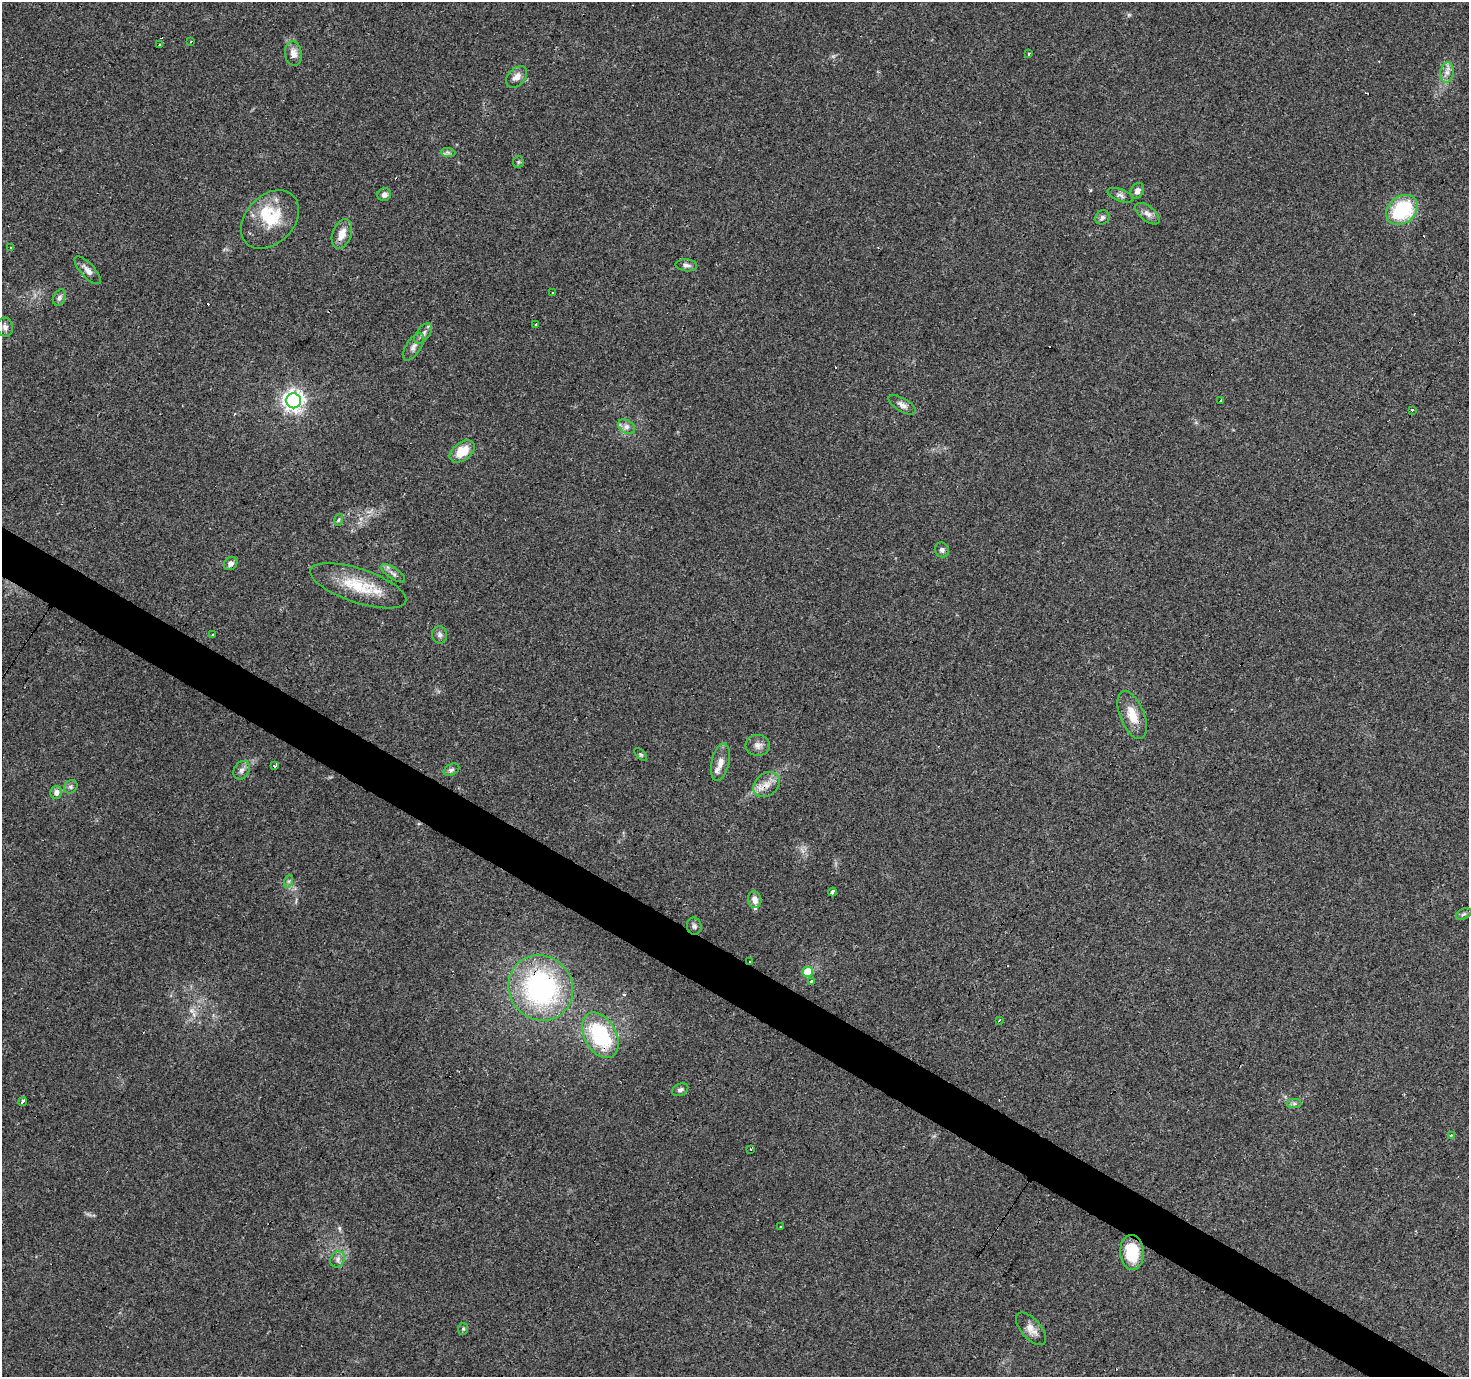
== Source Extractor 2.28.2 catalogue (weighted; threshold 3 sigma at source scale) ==
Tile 6 of 4 x 4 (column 2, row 2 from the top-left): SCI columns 1471-2937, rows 3005-4379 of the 5871 x 5941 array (HDU 1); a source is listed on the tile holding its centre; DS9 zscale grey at full resolution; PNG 1471 x 1379 px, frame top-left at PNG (2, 2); each listed source drawn as its Kron ellipse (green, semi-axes under 4 px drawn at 4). Shown black and unused: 3% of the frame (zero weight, under 3 of 4 exposures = <1% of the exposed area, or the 3 px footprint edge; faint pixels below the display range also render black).
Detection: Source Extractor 2.28.2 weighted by HDU 2 'WHT'; one run over the whole footprint, this tile lists its part. Background 0.0408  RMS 0.0038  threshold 0.017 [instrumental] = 3 sigma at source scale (4.5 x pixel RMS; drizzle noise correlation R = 1.50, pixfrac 1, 0.0396/0.0396 arcsec/px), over >= 5 px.
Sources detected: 84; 1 inside a brighter object's white glare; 13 cosmic-ray / hot-pixel residue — neither listed nor drawn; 1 inside a brighter listed object's ellipse — not listed separately; the other 69 listed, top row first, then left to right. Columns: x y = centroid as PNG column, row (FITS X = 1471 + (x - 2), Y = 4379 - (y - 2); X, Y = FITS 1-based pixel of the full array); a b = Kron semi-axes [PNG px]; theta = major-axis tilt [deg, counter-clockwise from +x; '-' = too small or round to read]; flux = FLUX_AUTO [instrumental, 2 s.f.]
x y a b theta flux
191 42 3 2 - 0.69
159 45 3 2 - 0.82
293 53 12 8 -82 2.9
1029 54 3 3 - 1
1447 72 10 6 81 2
517 77 12 8 45 2.5
448 152 7 4 -1 0.79
518 162 6 5 - 0.63
1137 191 8 6 59 1.6
384 195 7 6 - 1.6
1120 195 13 6 -20 1.3
1402 210 17 13 38 28
1147 214 14 7 -39 2.1
1102 217 7 7 - 1.2
270 219 33 24 46 16
342 234 15 9 70 4.2
11 248 3 3 - 1.2
686 265 11 6 -4 1.5
88 270 18 6 -47 2.4
553 293 3 2 - 0.44
59 298 8 6 64 1.1
536 324 3 2 - 0.62
5 327 9 8 - 1.5
423 333 12 6 51 1.7
413 347 15 7 57 2.1
294 401 7 7 - 220
1220 401 3 2 - 0.54
902 405 15 6 -30 1.9
1412 410 3 2 - 1
626 427 9 6 -30 1.8
462 451 14 9 37 7.4
338 520 6 4 70 0.56
942 550 8 7 - 1.3
231 564 7 6 - 1.6
393 573 14 5 -35 1.6
358 586 50 17 -18 16
213 635 3 3 - 1.6
440 635 8 7 - 1.2
1132 715 25 12 -68 6.9
758 745 12 10 -4 2.3
641 754 8 3 -45 0.5
720 762 19 8 77 3.7
275 766 4 3 - 1.3
241 770 10 7 58 1.6
451 770 8 5 27 0.86
767 784 14 11 40 4
71 787 7 6 - 0.9
56 793 6 6 - 1.9
289 881 7 4 71 0.72
833 892 4 3 - 13
755 900 8 6 -82 2.4
1464 914 8 5 27 0.72
694 926 8 7 - 1.2
750 962 2 2 - 0.31
807 972 5 5 - 11
811 981 3 3 - 0.74
541 988 34 31 -49 70
999 1020 4 3 - 0.36
600 1035 24 16 -61 31
680 1090 8 6 26 1.1
23 1101 5 3 - 3.7
1294 1104 7 4 0 0.81
1451 1135 3 3 - 1.9
750 1149 3 2 - 0.28
781 1227 3 3 - 1.9
1132 1252 17 12 -85 15
338 1259 8 6 58 1.5
463 1329 6 5 - 0.62
1031 1329 20 10 -48 3.5
Overlapping masked pixels (flux is a lower limit): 5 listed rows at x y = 1402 210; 767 784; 750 962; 541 988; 600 1035